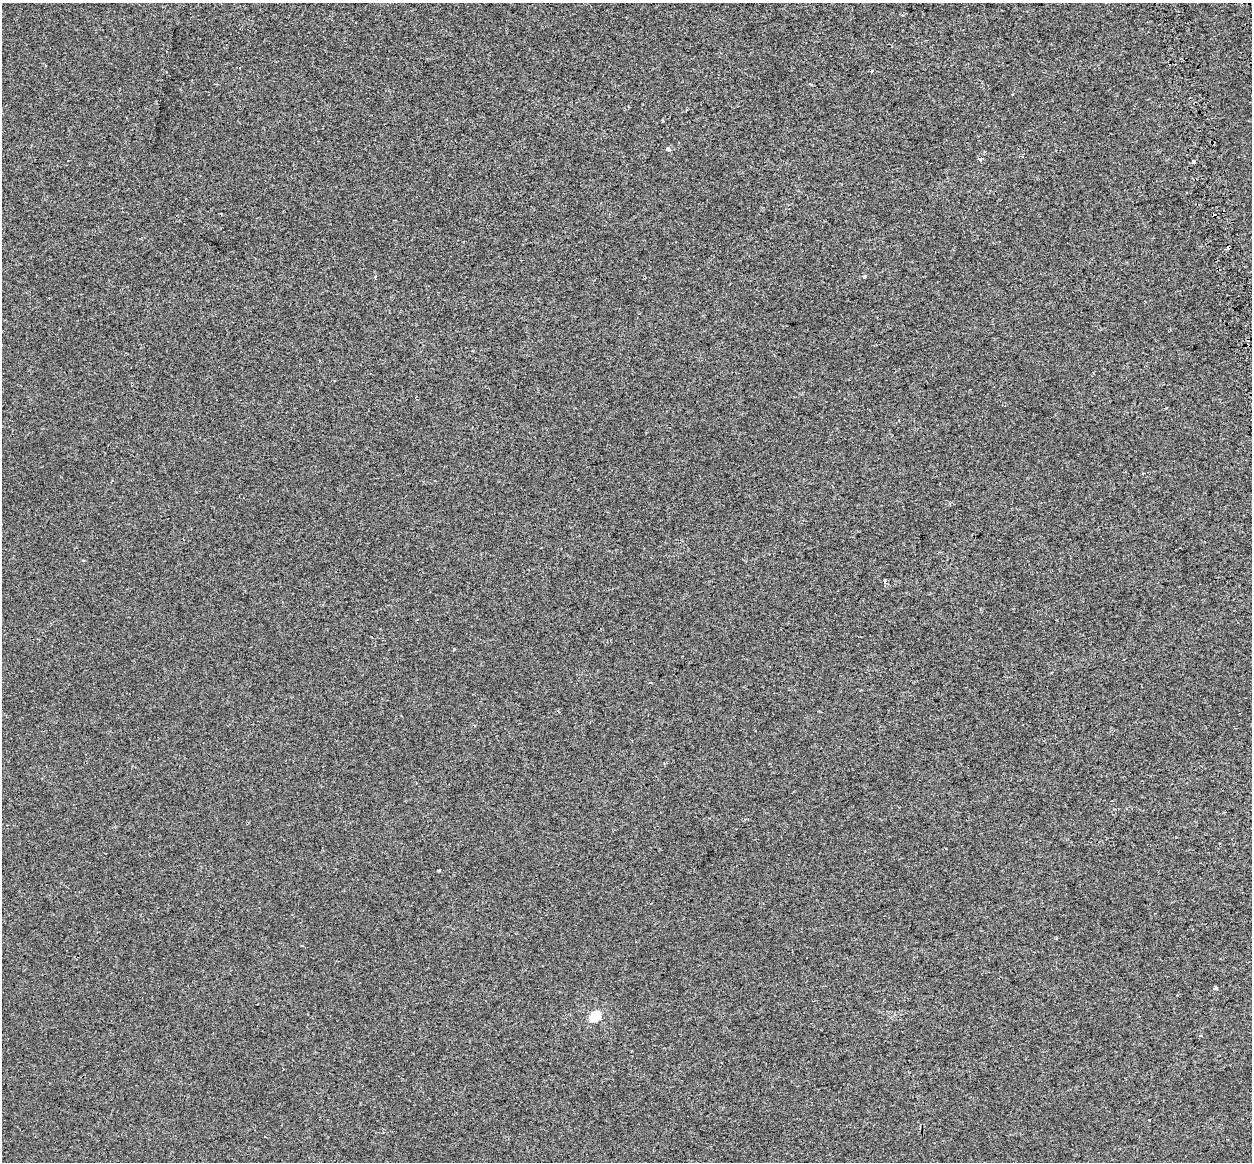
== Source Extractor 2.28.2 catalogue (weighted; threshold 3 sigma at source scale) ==
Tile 10 of 4 x 4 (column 2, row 3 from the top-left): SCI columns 1338-2587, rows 1337-2496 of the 5171 x 4948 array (HDU 1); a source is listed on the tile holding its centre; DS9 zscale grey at full resolution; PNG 1254 x 1164 px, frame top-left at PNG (2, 3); no overlay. Shown black and unused: <1% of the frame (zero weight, under 2 of 3 exposures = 7% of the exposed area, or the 3 px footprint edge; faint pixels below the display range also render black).
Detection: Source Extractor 2.28.2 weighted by HDU 2 'WHT'; one run over the whole footprint, this tile lists its part. Background -4.26e-04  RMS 0.0045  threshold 0.0203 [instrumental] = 3 sigma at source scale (4.5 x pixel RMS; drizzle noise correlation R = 1.50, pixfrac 1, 0.0396/0.0396 arcsec/px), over >= 5 px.
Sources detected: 10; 2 cosmic-ray / hot-pixel residue — not listed; the other 8 listed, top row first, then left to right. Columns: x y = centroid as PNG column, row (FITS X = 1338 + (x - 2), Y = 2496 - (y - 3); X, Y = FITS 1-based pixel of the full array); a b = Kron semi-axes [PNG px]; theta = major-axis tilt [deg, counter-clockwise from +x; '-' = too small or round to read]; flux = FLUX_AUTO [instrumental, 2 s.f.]
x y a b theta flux
668 149 4 3 - 3.2
1193 161 4 3 - 1.9
864 276 4 3 - 1.2
375 277 4 3 - 0.4
439 870 4 2 - 0.47
1215 988 3 3 - 4.8
595 1016 6 5 - 29
1200 1036 3 3 - 0.97